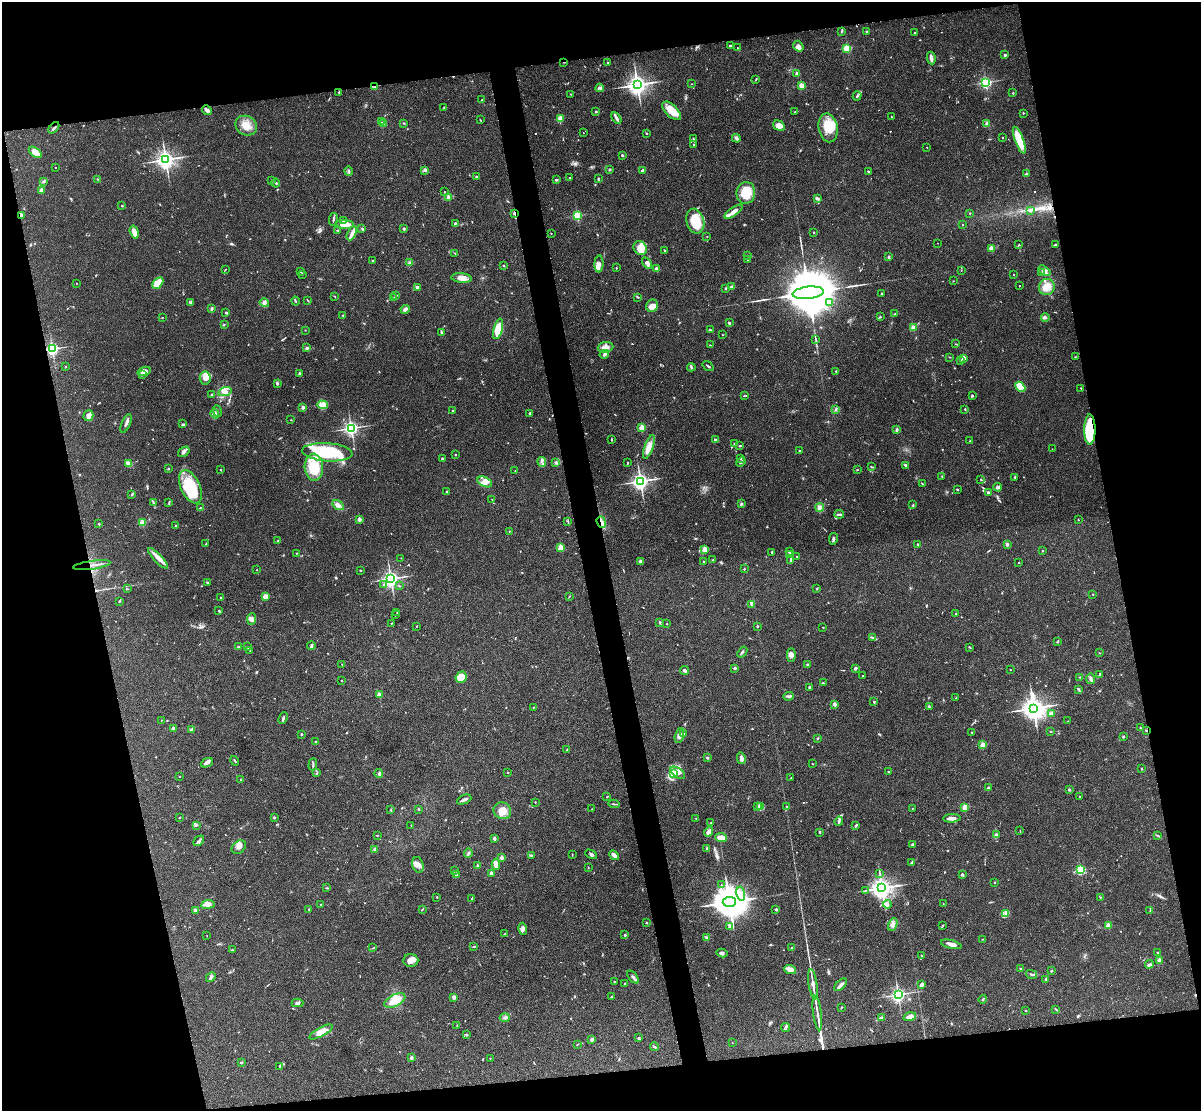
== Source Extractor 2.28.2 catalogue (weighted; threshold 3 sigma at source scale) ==
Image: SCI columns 49-4844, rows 259-4693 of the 4892 x 4840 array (HDU 1 of 3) = the unmasked area's bounding box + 8 px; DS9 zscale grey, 4 x 4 block average (1 PNG px = mean of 4 x 4 image px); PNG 1203 x 1113 px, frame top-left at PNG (2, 2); each listed source drawn as its Kron ellipse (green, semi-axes under 4 px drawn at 4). Shown black and unused: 25% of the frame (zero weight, under 3 of 4 exposures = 5% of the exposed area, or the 3 px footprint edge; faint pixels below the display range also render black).
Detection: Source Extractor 2.28.2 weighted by HDU 2 'WHT'. Background 0.0858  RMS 0.0058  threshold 0.0261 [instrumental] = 3 sigma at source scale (4.5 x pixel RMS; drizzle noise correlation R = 1.50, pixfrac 1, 0.05/0.05 arcsec/px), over >= 5 px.
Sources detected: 769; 3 too faint to see at this stretch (4 x 4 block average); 2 inside a brighter object's white glare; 4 cosmic-ray / hot-pixel residue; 1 long thin detection or spike segment (spike, bleed or trail) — neither listed nor drawn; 18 coinciding with a brighter row at this scale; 41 inside a brighter listed object's ellipse — not listed separately; of the other 700, all 500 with FLUX_AUTO >= 1.54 (the completeness limit of this list) listed and drawn (200 fainter detections not listed), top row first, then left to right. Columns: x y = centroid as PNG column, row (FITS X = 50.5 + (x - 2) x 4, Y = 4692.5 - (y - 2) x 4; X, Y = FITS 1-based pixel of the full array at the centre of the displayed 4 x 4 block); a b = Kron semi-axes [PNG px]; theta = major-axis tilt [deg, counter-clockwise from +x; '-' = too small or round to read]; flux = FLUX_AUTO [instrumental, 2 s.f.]
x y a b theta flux
841 31 3 2 - 3.6
867 32 2 2 - 5
914 33 2 2 - 1.6
730 46 2 2 - 12
798 46 6 4 -54 14
737 48 2 2 - 1.8
847 48 2 2 - 270
1005 55 2 2 - 17
931 58 6 2 -80 18
564 62 3 2 - 2.3
608 63 2 2 - 6
797 74 2 2 - 45
756 80 3 2 - 2.8
986 82 2 2 - 700
691 84 2 2 - 1.6
637 85 3 3 - 2700
801 85 2 2 - 110
374 86 3 2 - 5.3
600 88 4 3 - 6.1
339 92 2 2 - 2.7
1013 93 2 2 - 2.3
571 94 2 2 - 1.6
857 96 4 2 - 5.6
482 100 2 2 - 2.1
444 107 2 2 - 2
207 110 5 2 - 16
671 111 12 6 -45 57
596 112 2 2 - 13
795 112 2 2 - 5.8
1023 113 2 2 - 3.4
892 117 2 2 - 2
560 118 2 2 - 120
616 118 6 3 -60 10
480 120 3 2 - 1.7
381 122 2 2 - 1.7
404 123 2 2 - 3.1
384 124 2 2 - 3.2
987 124 4 3 - 7.8
246 126 11 9 -31 45
779 126 6 5 - 25
54 128 7 2 49 5
828 128 14 9 -79 79
583 133 2 2 - 2
646 133 2 2 - 5.1
1003 137 2 2 - 6.2
693 138 2 2 - 2
736 138 4 2 - 6.2
1019 140 14 4 -69 90
693 145 2 2 - 2.2
927 147 2 2 - 2.4
35 152 7 4 -37 39
622 155 2 2 - 15
166 160 3 3 - 2300
56 167 2 2 - 2.3
424 170 3 2 - 4.4
609 170 3 2 - 2.7
642 170 4 2 - 5.8
349 171 4 2 - 3.7
869 172 3 2 - 4.3
1026 174 2 2 - 25
476 177 4 2 - 3.8
569 177 2 2 - 3.7
598 178 4 2 - 4.2
97 179 2 2 - 1.8
272 180 2 2 - 2.5
556 180 3 2 - 5
44 182 3 2 - 2.9
276 183 4 2 - 4.5
41 190 2 2 - 36
445 192 2 2 - 4.3
746 193 11 9 82 84
448 197 2 2 - 14
817 198 4 3 - 6.9
122 206 3 2 - 2.2
1031 211 3 3 - 6.7
734 212 11 2 36 27
514 213 2 2 - 28
970 213 2 2 - 4.7
21 215 4 2 - 8.9
577 216 2 2 - 320
333 219 6 2 78 6
343 221 3 2 - 3.5
695 221 13 8 -75 100
345 224 9 4 -3 41
455 224 3 3 - 5.2
962 224 2 2 - 2.5
362 228 2 2 - 2.8
404 229 2 2 - 22
338 230 4 2 - 2.8
134 232 6 3 -73 31
813 232 2 2 - 1.7
352 233 7 3 64 20
551 233 2 2 - 1.7
707 237 2 2 - 3.9
938 243 2 2 - 1.9
1019 245 3 2 - 2.1
1055 245 3 2 - 3.2
640 248 7 6 - 45
991 248 2 2 - 87
664 251 3 2 - 3.3
455 253 2 2 - 1.6
748 256 2 2 - 2.8
888 257 2 2 - 16
747 259 2 2 - 2.2
372 260 2 2 - 1.7
409 262 2 2 - 1.9
647 263 7 4 -55 12
599 264 8 4 87 14
504 266 2 2 - 11
616 268 2 2 - 2
225 269 2 2 - 1.8
657 269 2 2 - 54
961 270 2 2 - 1.9
1044 271 7 2 -37 21
300 272 3 2 - 2.8
1042 273 2 2 - 2.5
302 274 2 2 - 2.2
1013 274 2 2 - 3.5
462 278 10 4 -5 27
953 281 2 2 - 1.8
76 283 2 2 - 2.2
158 283 6 4 45 58
1019 286 2 2 - 1.8
417 287 3 2 - 10
732 287 2 2 - 24
1047 287 8 8 - 39
726 288 2 2 - 3.7
808 293 16 6 6 42000
882 293 2 2 - 2.9
396 295 2 2 - 12
335 296 3 2 - 1.9
638 297 2 2 - 2.4
394 298 2 2 - 4
308 300 4 2 - 2.6
295 301 4 2 - 3.2
190 302 3 3 - 8.1
264 303 5 3 - 8.5
829 303 4 3 - 8.7
652 306 6 6 - 29
212 309 2 2 - 9
405 309 5 3 - 11
226 313 2 2 - 6.3
894 314 4 2 - 2.2
343 315 2 2 - 4.9
162 317 2 2 - 1.8
881 317 2 2 - 1.8
1045 317 4 2 - 3.3
729 323 3 2 - 6.2
224 324 2 2 - 2
913 328 2 2 - 90
498 329 10 4 76 82
305 330 2 2 - 1.5
710 330 3 2 - 4.7
441 332 4 2 - 4.6
722 335 2 2 - 1.6
816 340 2 2 - 1.9
956 344 3 2 - 1.7
710 345 2 2 - 1.7
605 347 8 5 6 20
307 348 3 2 - 2.8
52 349 2 2 - 920
604 354 5 3 - 6.4
949 357 2 2 - 1.9
1075 357 3 2 - 1.7
964 358 2 2 - 56
960 361 2 2 - 2.8
708 366 6 2 -36 5.4
66 367 2 2 - 7.6
691 367 4 3 - 5.3
144 371 7 3 19 12
836 371 2 2 - 5.3
299 373 2 2 - 3.7
143 375 2 2 - 3.2
205 378 6 5 - 21
277 383 3 2 - 3.6
1020 387 6 3 -42 60
1081 388 2 2 - 1.9
225 392 7 4 18 17
212 394 3 2 - 2.7
744 396 3 2 - 2.5
972 396 3 2 - 4.6
323 405 5 3 - 45
303 407 2 2 - 34
836 409 3 2 - 3.7
965 409 2 2 - 2.5
217 411 6 2 -69 4.4
453 411 2 2 - 13
530 413 2 2 - 5.2
215 414 5 4 - 8.7
88 416 5 5 - 14
291 420 2 2 - 1.7
126 423 10 2 67 12
182 424 3 2 - 3
351 428 2 2 - 1200
642 428 2 2 - 140
897 430 4 2 - 5.1
1090 430 15 5 90 240
611 440 3 2 - 2.4
715 440 2 2 - 18
970 441 2 2 - 2.5
734 443 2 2 - 2.4
740 446 3 2 - 2.8
649 447 12 4 70 31
1052 449 2 2 - 1.9
799 451 2 2 - 7.5
184 452 6 3 36 9.2
327 452 25 9 -4 290
455 455 2 2 - 5.4
442 459 3 2 - 4.8
741 459 2 2 - 2.5
542 462 5 2 - 7.3
556 462 3 2 - 7.7
741 462 5 2 - 5
129 463 4 3 - 18
627 463 3 2 - 2.4
905 465 3 2 - 7.2
314 467 13 9 -86 110
871 467 2 2 - 2.6
168 469 2 2 - 3.2
857 469 2 2 - 1.8
221 470 2 2 - 6.3
515 471 2 2 - 3
942 476 2 2 - 1.8
1015 478 3 2 - 3.3
981 479 3 2 - 1.7
640 481 3 2 - 1800
485 482 8 4 -24 23
922 484 3 2 - 2
190 487 18 9 -65 130
998 487 4 3 - 6.7
957 489 3 2 - 3.1
447 492 3 2 - 5.7
988 492 2 2 - 16
132 494 3 2 - 4.5
492 499 2 2 - 2.1
153 502 3 2 - 3.2
169 502 3 2 - 3
742 504 2 2 - 2.9
338 505 6 4 -34 17
913 505 3 2 - 2.9
820 507 4 2 - 5.5
200 508 4 2 - 2.2
839 514 5 2 - 6.5
359 519 2 2 - 55
1078 520 2 2 - 1.6
568 521 3 2 - 1.5
142 522 2 2 - 130
601 522 6 2 -73 9.3
99 524 2 2 - 11
176 526 2 2 - 2.9
509 531 2 2 - 1.9
833 539 6 2 79 7.5
278 541 3 2 - 2.4
206 543 4 2 - 2.4
918 544 2 2 - 14
1007 544 4 3 - 5.8
561 547 2 2 - 150
705 549 2 2 - 110
1042 551 2 2 - 5
772 552 2 2 - 17
789 552 4 2 - 4.2
296 553 2 2 - 1.8
789 554 4 2 - 2.2
797 557 2 2 - 2.1
158 558 14 3 -45 21
401 558 2 2 - 1.9
713 560 3 2 - 2.8
790 560 3 2 - 2.8
640 561 2 2 - 38
704 561 2 2 - 1.9
1019 563 2 2 - 2.2
92 565 19 2 8 16
744 569 2 2 - 5.8
257 570 2 2 - 2.3
360 570 2 2 - 2.4
391 579 3 3 - 1800
207 582 3 2 - 4
384 585 3 2 - 2.8
399 586 2 2 - 3.1
817 588 3 2 - 2.3
127 589 3 2 - 2.5
1093 594 2 2 - 2.4
569 596 3 2 - 1.8
265 597 2 2 - 83
220 598 2 2 - 2.9
119 601 3 2 - 4.2
751 605 3 2 - 2.6
219 611 2 2 - 12
397 613 2 2 - 1.6
956 614 2 2 - 6.4
396 615 2 2 - 2.5
252 619 6 3 85 11
660 622 2 2 - 7.2
391 623 2 2 - 2.1
667 624 2 2 - 1.7
417 626 2 2 - 4.9
757 626 2 2 - 4.1
823 627 2 2 - 5.3
872 637 3 2 - 3.7
1058 641 3 2 - 2.4
311 646 4 2 - 7.3
238 647 2 2 - 8.3
247 647 2 2 - 3.2
970 647 3 2 - 1.9
250 650 3 2 - 1.5
742 652 6 2 52 5.2
1099 653 3 2 - 1.7
791 655 7 4 90 15
342 664 2 2 - 1.8
807 664 2 2 - 11
735 668 3 2 - 3.5
855 668 3 2 - 8.1
684 670 4 3 - 6.8
1010 670 2 2 - 3
1099 674 4 2 - 3.1
862 675 2 2 - 3.6
461 677 6 5 - 60
1080 677 3 2 - 2.7
1090 679 5 3 - 7.3
341 681 2 2 - 5.7
823 683 2 2 - 3.3
810 687 4 2 - 4.1
1078 689 3 2 - 6.6
379 695 2 2 - 73
789 696 5 3 - 7.1
956 698 2 2 - 1.9
874 701 2 2 - 3.4
834 704 2 2 - 43
929 706 2 2 - 2.2
533 707 2 2 - 1.9
1034 708 4 4 - 4000
1051 714 3 2 - 12
283 718 6 2 66 4.8
161 720 2 2 - 3.3
1068 721 2 2 - 1.6
1140 728 2 2 - 2.4
173 729 2 2 - 49
191 729 4 2 - 4.3
1146 730 3 2 - 3.3
1051 731 2 2 - 2.8
972 732 2 2 - 1.8
683 733 2 2 - 3.9
301 734 2 2 - 9.6
679 735 8 3 73 14
1123 737 2 2 - 3.4
818 738 2 2 - 2.1
315 742 3 2 - 3.2
983 745 2 2 - 120
567 749 3 2 - 1.8
707 758 3 2 - 2.9
741 758 6 3 -76 16
235 761 5 2 - 2.8
207 763 6 3 24 13
813 764 2 2 - 1.6
313 765 6 2 85 5.3
1142 768 3 2 - 1.5
889 771 3 2 - 3.6
508 772 2 2 - 4.7
317 773 4 2 - 3.2
379 773 4 3 - 6.2
678 773 8 4 -36 20
674 774 3 3 - 33
180 776 2 2 - 2.6
791 778 2 2 - 3.9
241 779 2 2 - 6.5
988 788 2 2 - 6.2
1069 789 2 2 - 16
1079 796 2 2 - 3.9
607 797 2 2 - 2.3
464 799 8 2 23 11
535 802 2 2 - 3.5
614 804 5 2 - 4.2
757 806 2 2 - 3.2
761 807 3 3 - 6.7
787 807 2 2 - 1.5
965 807 2 2 - 140
912 808 2 2 - 1.6
418 809 2 2 - 3.1
592 809 2 2 - 1.9
391 810 3 2 - 2.8
502 811 9 8 - 39
180 817 2 2 - 2.9
274 817 2 2 - 14
696 818 2 2 - 1.9
952 818 9 2 2 16
839 821 4 3 - 5.8
711 823 3 2 - 1.7
196 825 4 3 - 4.9
411 825 2 2 - 1.6
856 825 3 2 - 5.9
1020 831 2 2 - 1.6
708 832 5 3 - 9.9
820 832 2 2 - 8.7
377 835 2 2 - 2.1
996 835 2 2 - 57
1158 835 3 2 - 3.1
494 838 2 2 - 30
721 838 6 3 -7 27
199 841 6 3 44 7.2
912 844 3 2 - 3
239 847 8 5 39 21
375 849 2 2 - 31
707 849 4 2 - 6.4
468 853 4 2 - 4.1
572 854 3 2 - 2
591 854 6 3 -28 6.6
614 855 5 3 - 12
531 856 3 2 - 2.2
502 857 2 2 - 48
912 862 4 2 - 6.9
418 865 8 5 -74 17
496 865 5 3 - 22
477 866 3 2 - 3.6
588 867 3 2 - 1.6
1080 870 2 2 - 410
454 871 3 2 - 1.9
491 873 2 2 - 29
457 874 3 3 - 8.6
880 874 3 2 - 2.2
962 875 2 2 - 14
994 882 2 2 - 6.1
721 885 2 2 - 2.2
327 888 3 2 - 3
882 888 4 3 - 3400
865 891 2 2 - 1.7
741 894 7 4 -79 21
437 897 2 2 - 3.5
1100 897 2 2 - 2.3
472 898 2 2 - 2.8
729 902 6 5 - 12000
208 904 7 4 8 15
321 904 2 2 - 4.9
887 904 4 3 - 7.3
943 904 2 2 - 1.8
422 909 2 2 - 1.9
776 909 2 2 - 15
195 910 2 2 - 11
309 910 2 2 - 3.7
1150 911 3 2 - 2.1
1005 913 2 2 - 1.9
646 923 2 2 - 7.4
893 924 7 3 67 12
943 925 2 2 - 1.6
1108 926 2 2 - 110
730 927 4 4 - 7.2
523 929 6 4 -74 11
505 934 3 2 - 2
625 935 2 2 - 14
207 936 2 2 - 2.6
707 938 2 2 - 9.9
982 939 2 2 - 1.7
951 944 10 3 -13 22
474 946 3 2 - 2.7
373 948 3 2 - 2.3
792 948 2 2 - 15
232 950 2 2 - 2.1
722 953 5 3 - 6.5
1158 953 3 2 - 3.6
921 955 2 2 - 2.6
411 960 7 6 - 24
1160 961 3 3 - 22
1149 964 4 3 - 7.2
1020 968 2 2 - 2.8
790 970 6 4 -15 20
1052 971 3 2 - 3.6
1031 974 5 2 - 5.9
211 977 5 2 - 9.2
633 977 7 2 -50 8.1
1046 979 2 2 - 24
614 981 3 2 - 2
625 983 2 2 - 2.3
813 984 15 3 -81 20
922 984 4 3 - 11
841 985 8 3 46 15
898 995 2 2 - 1200
454 997 3 2 - 11
611 997 2 2 - 1.7
983 999 4 2 - 2.6
395 1000 11 5 28 75
297 1003 6 3 2 7.3
841 1007 2 2 - 1.6
1056 1009 3 2 - 2.2
1026 1010 2 2 - 1.6
817 1013 17 2 -82 17
910 1017 6 3 15 26
505 1018 5 2 - 6.5
881 1018 3 2 - 5.2
457 1026 2 2 - 1.7
786 1027 4 2 - 12
321 1032 13 4 29 30
466 1035 3 2 - 3.8
638 1038 3 2 - 3.9
592 1039 3 2 - 10
732 1043 2 2 - 1.6
577 1044 2 2 - 2.5
654 1047 4 2 - 4.7
411 1058 3 2 - 8
490 1058 2 2 - 3.8
241 1063 2 2 - 12
280 1066 3 2 - 3.8
Overlapping masked pixels (flux is a lower limit): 8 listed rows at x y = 564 62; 374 86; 514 213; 21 215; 1090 430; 601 522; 92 565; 1146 730
Diffuse or blended objects may show on this block-average render without a row.